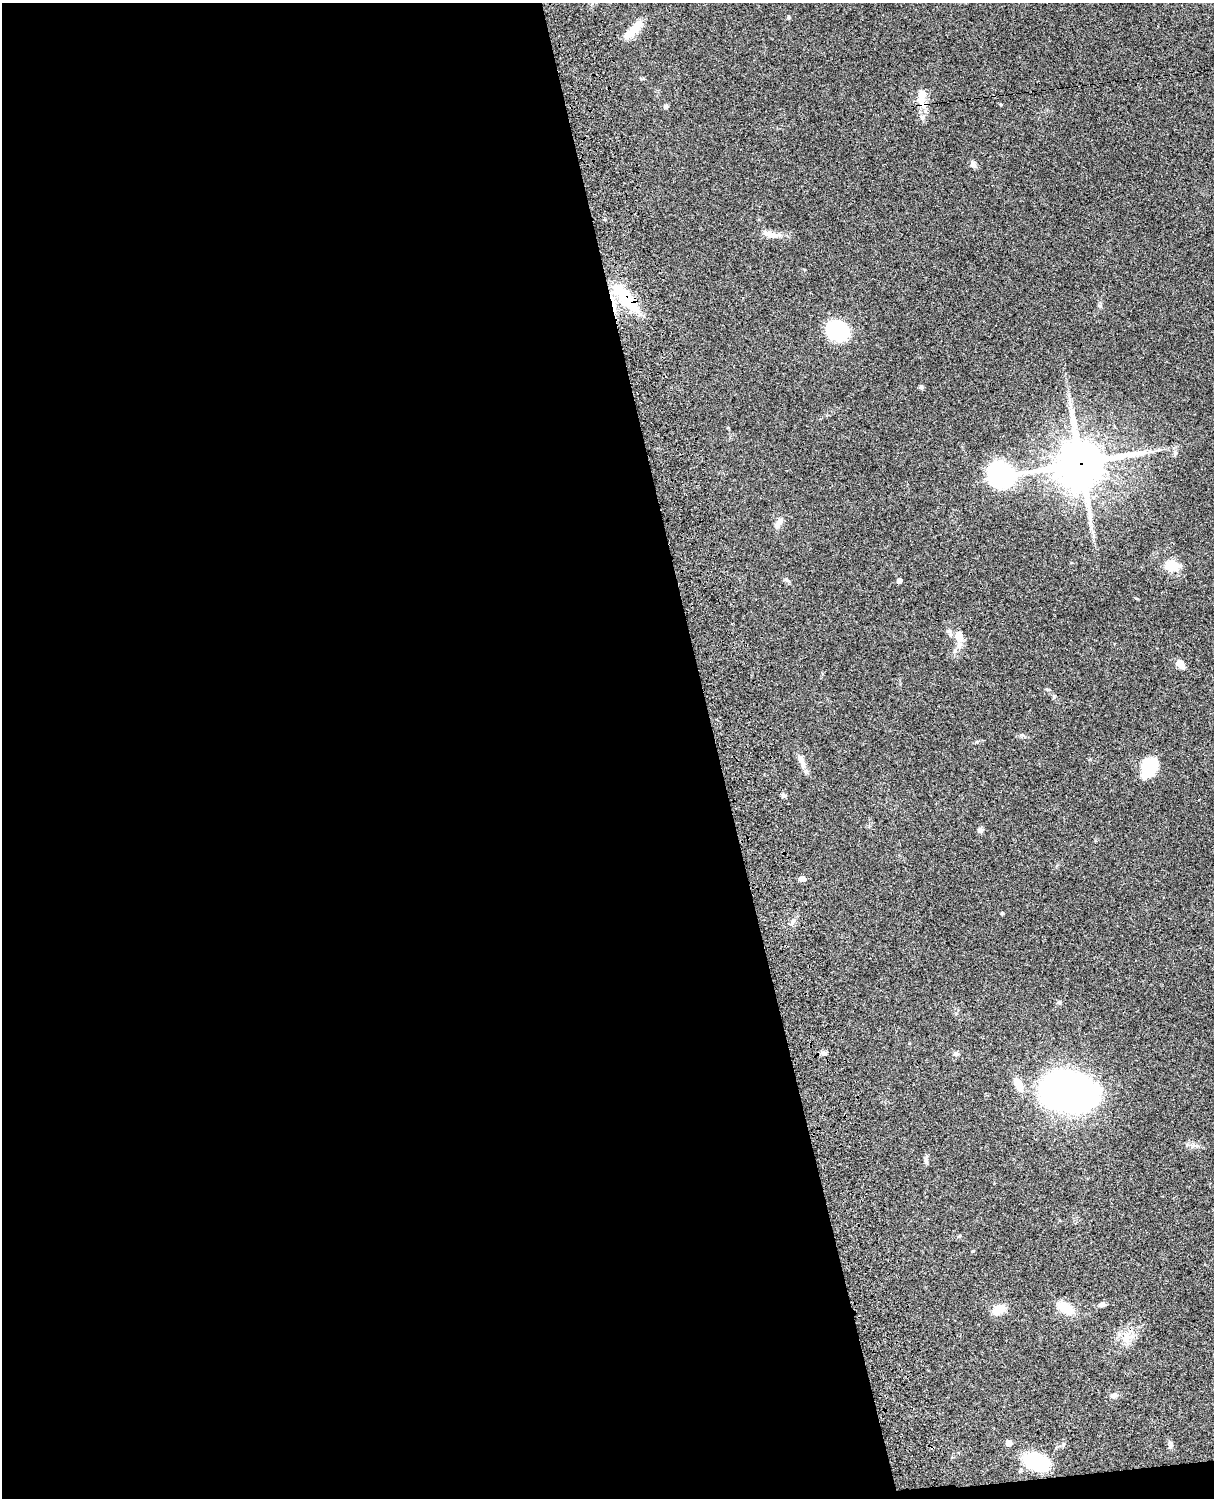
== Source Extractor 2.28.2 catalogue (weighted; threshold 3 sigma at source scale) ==
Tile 9 of 4 x 3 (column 1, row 3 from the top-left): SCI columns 122-1333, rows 277-1772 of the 5089 x 4927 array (HDU 1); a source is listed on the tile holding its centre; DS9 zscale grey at full resolution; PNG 1216 x 1500 px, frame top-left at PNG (2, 3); no overlay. Shown black and unused: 60% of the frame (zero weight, under 3 of 4 exposures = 6% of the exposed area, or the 3 px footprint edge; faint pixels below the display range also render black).
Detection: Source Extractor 2.28.2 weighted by HDU 2 'WHT'; one run over the whole footprint, this tile lists its part. Background 0.0798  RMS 0.0058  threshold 0.0262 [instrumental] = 3 sigma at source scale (4.5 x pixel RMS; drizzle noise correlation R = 1.50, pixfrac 1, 0.05/0.05 arcsec/px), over >= 5 px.
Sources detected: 45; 1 cosmic-ray / hot-pixel residue — not listed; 2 inside a brighter listed object's ellipse — not listed separately; the other 42 listed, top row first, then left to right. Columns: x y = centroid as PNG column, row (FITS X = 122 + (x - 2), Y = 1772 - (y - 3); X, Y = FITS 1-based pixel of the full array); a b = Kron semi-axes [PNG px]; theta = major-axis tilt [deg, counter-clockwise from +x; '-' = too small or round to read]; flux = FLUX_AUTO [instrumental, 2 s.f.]
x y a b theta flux
788 18 4 4 - 0.85
633 30 25 8 46 12
922 95 15 11 77 6.4
666 106 5 5 - 1.6
922 118 8 6 -90 1.9
973 164 8 7 - 2
771 234 25 8 -9 5.3
626 298 44 14 -49 28
1100 306 6 5 - 0.95
837 331 22 17 -23 42
921 387 6 5 - 0.9
1150 451 7 4 -18 1.3
1175 453 8 5 79 1.5
1081 463 18 17 - 2100
1001 475 34 25 -11 64
778 523 16 7 66 3.3
1092 529 9 4 -71 1.7
1171 566 11 8 -5 18
786 580 10 4 -33 1.1
899 581 4 4 - 3
959 637 18 9 -84 7.2
1180 664 10 7 -53 4.5
802 763 21 7 -69 3.8
1149 767 21 14 62 19
784 796 7 5 -33 1.3
980 830 7 6 - 1.5
803 879 7 5 -7 2.8
1002 913 3 3 - 0.81
793 921 6 6 - 1.5
1059 1002 6 5 - 1
824 1053 8 5 -7 1.7
956 1054 8 6 -5 1.4
1067 1092 53 31 -8 270
926 1161 9 6 -84 1.8
1102 1304 8 5 13 2.3
1065 1307 24 12 -33 9.9
998 1310 17 10 26 7.5
1126 1339 14 12 -55 7.1
1114 1396 11 7 20 1.9
1009 1443 5 4 - 4.5
1170 1445 10 6 -77 1.8
1036 1462 24 15 -23 34
Overlapping masked pixels (flux is a lower limit): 2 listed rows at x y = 626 298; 1081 463
Unlisted compact peaks at least as high as the median listed source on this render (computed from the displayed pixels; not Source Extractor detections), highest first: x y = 1054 696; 973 1251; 1021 735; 1136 598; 1047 689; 959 1236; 1001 104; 1063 1445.